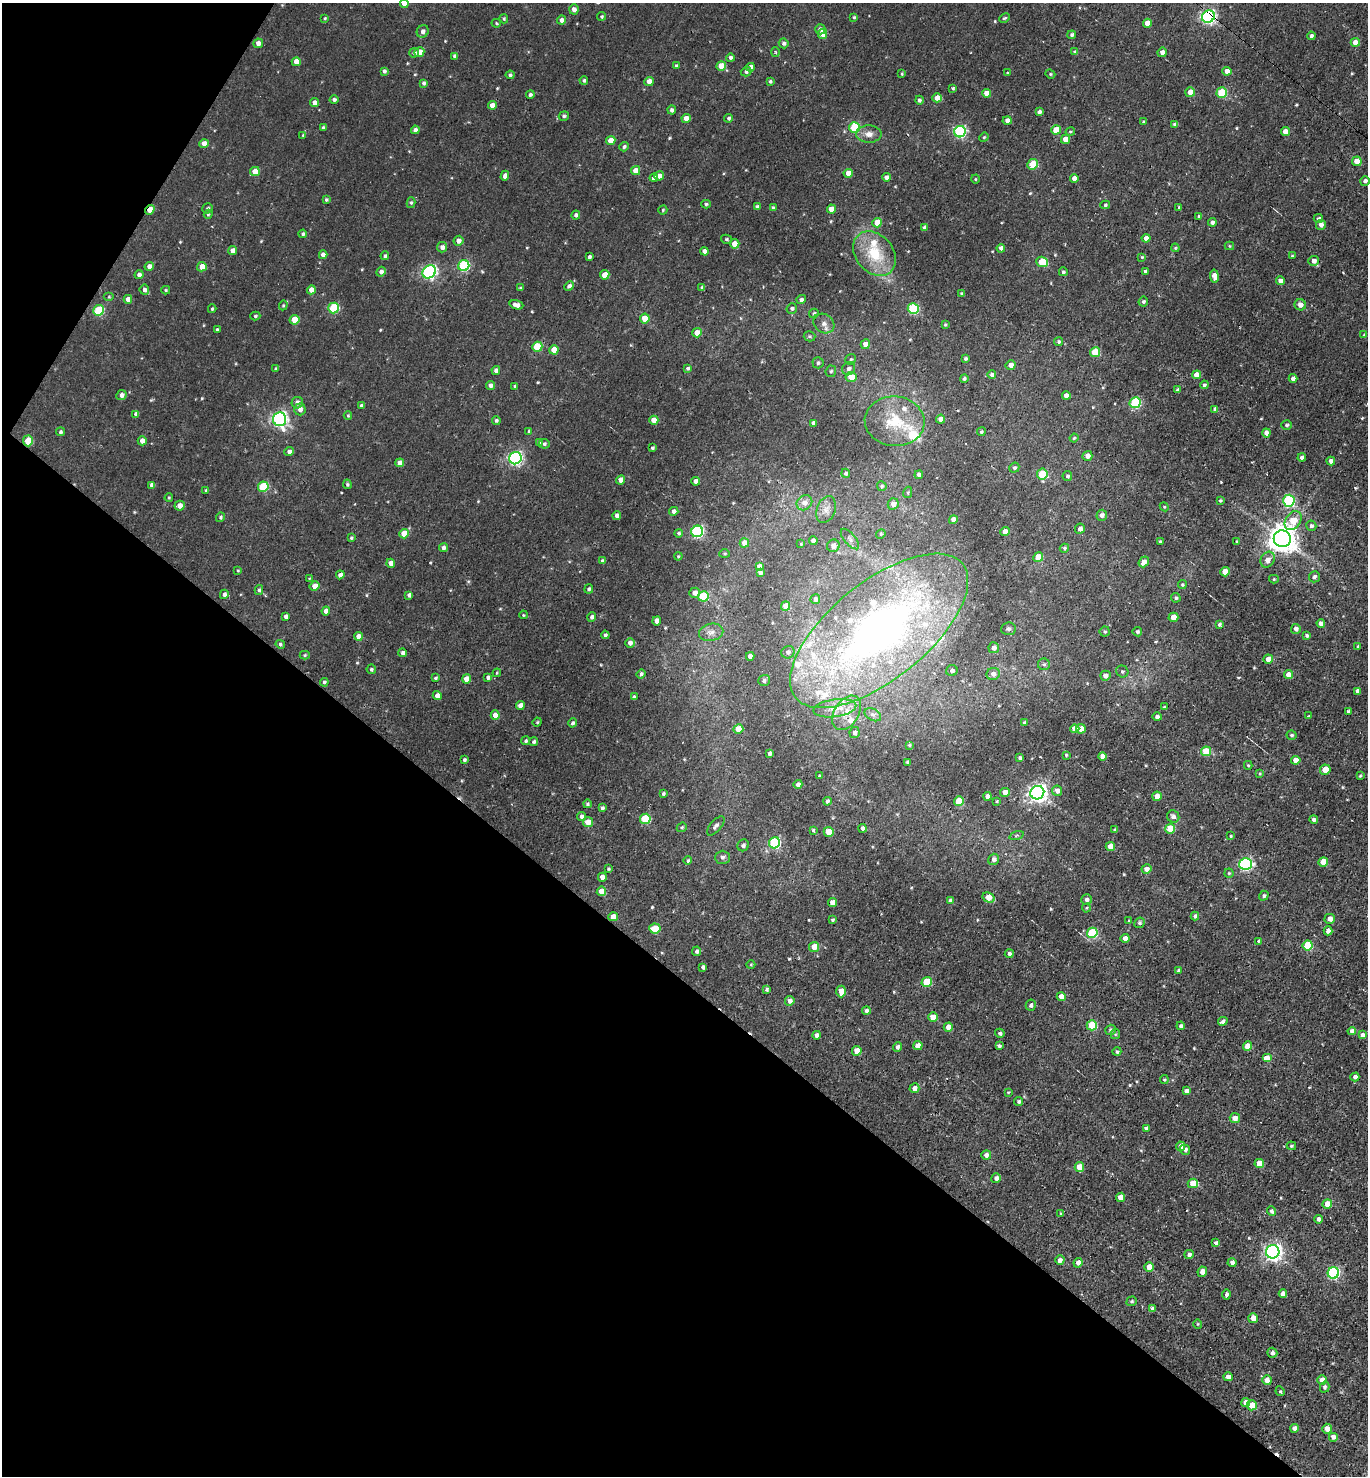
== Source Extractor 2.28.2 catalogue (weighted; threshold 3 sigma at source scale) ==
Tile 9 of 4 x 4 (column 1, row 3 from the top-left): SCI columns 383-1748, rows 1522-2995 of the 5989 x 5982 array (HDU 1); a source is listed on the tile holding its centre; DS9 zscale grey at full resolution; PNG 1370 x 1478 px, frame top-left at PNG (2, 3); each listed source drawn as its Kron ellipse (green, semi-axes under 4 px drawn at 4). Shown black and unused: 37% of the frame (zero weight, under 2 of 3 exposures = <1% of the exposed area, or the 3 px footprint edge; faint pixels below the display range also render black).
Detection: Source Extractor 2.28.2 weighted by HDU 2 'WHT'; one run over the whole footprint, this tile lists its part. Background 0.00556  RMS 0.0037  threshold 0.0165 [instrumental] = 3 sigma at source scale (4.5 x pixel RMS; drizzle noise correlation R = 1.50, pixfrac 1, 0.05/0.05 arcsec/px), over >= 5 px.
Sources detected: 573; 1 cosmic-ray / hot-pixel residue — neither listed nor drawn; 16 inside a brighter listed object's ellipse — not listed separately; of the other 556, all 500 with FLUX_AUTO >= 0.36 (the completeness limit of this list) listed and drawn (56 fainter detections not listed), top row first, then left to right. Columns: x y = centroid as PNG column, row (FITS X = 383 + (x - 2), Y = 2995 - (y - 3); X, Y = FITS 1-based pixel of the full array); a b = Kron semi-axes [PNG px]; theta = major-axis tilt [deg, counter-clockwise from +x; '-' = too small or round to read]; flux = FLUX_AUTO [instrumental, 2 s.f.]
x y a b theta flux
404 3 4 4 - 3.4
574 9 5 4 - 1.6
602 16 4 4 - 0.56
854 17 4 3 - 0.55
1208 17 6 6 - 98
325 18 4 3 - 0.4
1005 18 6 3 26 0.52
504 19 4 4 - 0.49
562 20 4 4 - 1.7
496 23 5 4 - 0.53
1147 23 4 4 - 3.7
820 29 5 5 - 1.3
423 31 6 6 - 1.8
823 34 5 4 - 6
1072 35 4 4 - 0.81
1311 36 4 4 - 0.97
1355 42 4 4 - 3.7
258 43 5 4 - 1.8
784 43 5 4 - 0.94
419 52 5 4 - 4.2
776 52 5 3 - 0.39
1075 52 4 4 - 0.89
1162 52 5 4 - 1.7
414 53 5 5 - 0.87
455 56 4 4 - 1.4
730 58 4 4 - 1.1
296 62 4 4 - 3.5
676 66 4 4 - 0.55
721 66 5 4 - 6.3
750 67 4 4 - 2.2
384 71 4 4 - 0.9
1227 71 4 4 - 2.2
746 72 5 4 - 0.84
1007 73 3 3 - 0.54
902 74 4 3 - 0.41
1050 74 5 4 - 0.45
510 75 4 4 - 0.74
584 80 4 4 - 0.67
770 81 3 3 - 0.66
649 82 5 4 - 2.9
423 83 4 4 - 0.76
953 88 3 3 - 0.54
1190 92 5 5 - 3.7
986 93 4 4 - 3
1222 93 5 5 - 19
530 95 4 3 - 0.79
937 98 5 4 - 3.1
334 99 4 4 - 0.93
919 100 4 4 - 0.94
314 103 4 4 - 1.9
492 105 4 4 - 3.1
672 110 4 4 - 1.1
1039 112 4 4 - 0.9
564 116 5 4 - 0.79
729 118 4 4 - 0.82
686 119 4 4 - 4
1007 121 4 4 - 1.8
1144 122 4 3 - 0.68
1175 124 4 3 - 1.2
323 127 4 3 - 0.63
854 127 5 5 - 21
415 130 4 4 - 1.3
1056 130 5 4 - 6.3
960 132 6 5 - 55
1070 132 5 3 - 0.43
1285 132 4 4 - 2.9
869 134 13 8 -2 2.6
303 135 4 3 - 0.38
984 137 5 4 - 0.4
1066 139 4 4 - 4
611 141 5 4 - 5.4
204 144 4 4 - 3.2
624 147 5 4 - 0.75
1357 161 5 4 - 4.1
1033 164 5 5 - 11
255 171 5 4 - 5
636 171 4 4 - 5.1
848 173 4 4 - 4.5
505 176 5 4 - 1.4
659 176 5 4 - 2.4
886 177 4 4 - 2
654 178 4 4 - 2
1074 178 4 4 - 2.2
975 179 4 4 - 0.37
1365 181 5 4 - 0.97
326 200 4 4 - 0.55
411 203 5 4 - 0.6
706 204 4 4 - 0.66
1105 205 5 4 - 0.56
757 207 4 3 - 0.91
1179 207 3 3 - 0.47
208 208 5 5 - 0.67
773 208 4 4 - 0.97
831 209 4 4 - 3.2
150 210 5 4 - 3.6
663 210 4 4 - 0.4
208 214 5 4 - 0.42
576 215 4 4 - 1.2
1199 216 3 3 - 0.57
1318 219 5 4 - 0.85
1212 222 4 4 - 1.1
877 223 5 4 - 6.8
1321 225 5 5 - 1.9
924 227 4 3 - 0.97
303 234 4 4 - 0.68
1146 238 4 4 - 2
726 239 5 4 - 0.6
459 241 5 5 - 2.2
735 244 5 4 - 5.7
1229 246 5 4 - 0.39
442 247 5 5 - 1.6
1001 248 4 4 - 1.5
1175 248 4 4 - 0.41
232 251 4 4 - 2.3
704 251 4 4 - 2.2
874 254 24 18 -49 15
323 255 4 4 - 2.1
385 256 4 4 - 0.79
1292 256 4 3 - 0.47
589 257 4 3 - 0.85
1142 257 4 4 - 0.44
1314 261 5 5 - 1.7
1042 262 6 5 - 12
149 266 5 4 - 1.7
464 266 5 5 - 31
202 267 5 4 - 4.4
381 272 5 4 - 1.3
429 272 7 6 - 75
1063 272 4 4 - 0.8
1145 272 3 3 - 0.68
139 275 4 4 - 1.3
605 275 5 4 - 4.8
1214 276 6 4 -81 2.8
1280 281 4 4 - 1.9
569 286 5 4 - 1.2
702 287 4 3 - 0.84
520 288 4 3 - 0.43
144 290 5 5 - 1.2
166 290 4 4 - 0.43
311 290 4 4 - 3
962 294 4 3 - 0.86
109 297 5 3 - 0.37
128 299 4 4 - 2.3
801 300 5 4 - 1.1
1143 301 5 4 - 0.78
283 305 5 4 - 0.46
516 305 7 4 -17 1.7
1300 305 6 5 - 2.4
334 308 5 5 - 21
792 308 5 5 - 0.83
212 309 4 3 - 0.48
913 309 5 5 - 27
99 310 5 5 - 19
814 313 5 4 - 0.56
255 316 5 4 - 0.52
645 319 5 5 - 5.8
294 320 5 4 - 7.2
824 324 11 9 -37 2.1
945 325 4 3 - 0.46
217 330 3 3 - 0.61
697 333 5 4 - 3.7
1364 335 4 3 - 0.51
809 336 6 5 - 0.58
1059 342 4 4 - 0.81
865 344 5 4 - 3.3
537 347 5 5 - 13
554 350 5 4 - 5.6
1095 352 5 5 - 9.4
965 358 3 3 - 0.66
851 359 6 5 - 0.64
818 363 6 5 - 0.85
1011 365 5 5 - 2.2
688 368 4 4 - 0.74
276 369 4 3 - 0.7
849 369 7 6 - 1.4
496 370 4 4 - 1.4
831 371 6 5 - 0.68
992 375 4 4 - 1.1
1197 375 4 4 - 3.9
851 377 5 5 - 5.4
1293 378 4 4 - 1.4
964 379 4 4 - 0.67
1204 385 4 4 - 0.71
490 386 5 4 - 1.5
515 386 4 3 - 0.48
1178 390 4 3 - 0.69
121 395 5 5 - 1.5
1066 396 4 4 - 2.4
297 403 6 5 - 1.7
1135 403 5 5 - 32
361 406 4 4 - 1.1
300 409 6 5 - 1.9
1215 409 4 3 - 1
136 414 4 4 - 1.1
348 416 4 4 - 0.43
280 419 7 6 - 100
941 419 4 4 - 3
496 420 4 4 - 0.74
654 420 4 4 - 3.3
895 421 30 25 -6 16
813 423 4 4 - 1.3
1287 425 5 4 - 0.65
529 431 4 4 - 0.57
60 432 4 4 - 0.67
981 432 4 4 - 0.65
1266 433 4 4 - 1.8
1074 438 4 4 - 0.47
28 441 5 5 - 9.2
142 441 4 4 - 2.4
539 442 4 3 - 0.49
544 444 5 5 - 0.8
652 448 4 3 - 0.69
289 452 4 4 - 1.4
1087 456 5 4 - 2.2
1302 457 4 4 - 1.2
515 458 6 6 - 74
1331 461 4 4 - 1.4
400 463 4 4 - 2.8
1014 468 5 4 - 0.83
846 473 4 4 - 0.84
1042 474 5 5 - 16
919 475 4 4 - 1.4
1067 476 5 5 - 0.81
621 480 5 4 - 2.4
695 481 4 4 - 1.6
347 484 5 4 - 0.53
152 485 4 4 - 1.2
882 486 5 5 - 0.64
263 487 5 5 - 17
206 491 4 4 - 0.7
908 492 6 4 78 0.48
169 498 4 3 - 0.42
1220 501 4 4 - 0.52
1289 501 6 5 - 33
804 503 8 7 - 2.2
893 504 6 5 - 2.2
179 506 5 5 - 2.6
1164 507 5 4 - 0.39
826 510 14 9 69 2.5
674 511 5 4 - 1.4
1102 515 5 5 - 1.6
617 516 4 4 - 1.7
221 517 5 4 - 0.66
953 520 4 4 - 2.5
1293 521 10 7 55 8.7
1311 526 5 5 - 1.1
1080 529 5 5 - 1.5
697 531 6 5 - 48
1005 532 5 4 - 3.2
679 533 4 4 - 0.58
404 534 5 4 - 5.2
881 534 5 4 - 0.56
351 538 4 3 - 0.54
850 539 12 5 -50 1.4
1282 539 8 8 - 480
813 541 4 4 - 1.2
1237 541 4 3 - 0.43
1160 542 3 3 - 0.69
744 543 5 4 - 3.5
801 544 4 4 - 0.4
833 546 6 6 - 2.1
443 548 4 4 - 1.1
1064 548 5 4 - 0.56
725 554 5 4 - 0.4
678 556 4 3 - 0.36
1038 557 5 4 - 8.4
1268 560 8 7 - 2.3
603 561 4 4 - 1
1144 562 6 5 - 2.7
391 563 4 4 - 2.3
759 566 4 4 - 1.4
238 570 4 3 - 0.36
760 572 4 3 - 0.95
1225 572 5 4 - 5.4
340 575 4 4 - 1.6
1314 577 5 5 - 1
309 578 4 3 - 0.45
1274 579 5 4 - 0.44
1182 585 4 4 - 0.53
315 586 5 4 - 2.9
589 589 5 4 - 0.78
259 590 5 4 - 0.7
695 593 5 5 - 2
224 594 4 4 - 1.2
409 595 4 4 - 1.1
703 596 5 5 - 17
1176 598 5 4 - 0.75
815 599 5 4 - 1.1
786 606 4 4 - 4.7
326 611 4 4 - 2.2
523 615 4 3 - 0.39
286 616 4 4 - 1.3
592 617 5 4 - 1.1
1173 617 5 4 - 3.7
657 621 4 4 - 2.5
1219 624 4 3 - 0.78
1321 624 4 4 - 2.2
1008 629 7 6 - 0.86
1296 629 5 4 - 1.4
879 631 107 48 39 200
711 632 12 8 12 2.2
1105 632 5 5 - 0.69
1137 632 5 5 - 0.74
605 635 4 3 - 0.65
1307 635 4 3 - 0.58
358 636 4 4 - 2.3
630 643 5 4 - 1.6
280 644 5 4 - 0.66
1358 646 4 3 - 0.5
994 648 5 5 - 1.6
788 652 6 6 - 1.2
403 653 4 4 - 1.3
305 655 5 4 - 0.46
750 656 4 4 - 2
1268 659 5 4 - 2.8
1044 664 6 6 - 0.77
371 669 5 5 - 0.62
952 671 6 5 - 1.5
1122 671 6 5 - 0.74
497 673 4 3 - 0.37
641 674 5 4 - 0.84
993 674 7 6 - 1.8
1288 675 4 4 - 3.5
1105 676 5 5 - 2.1
488 677 4 4 - 0.95
435 678 3 3 - 0.48
466 679 4 4 - 3.9
764 680 6 5 - 1
324 682 4 4 - 0.64
1357 691 4 4 - 1.2
437 696 4 4 - 2.1
634 697 3 3 - 0.75
520 705 4 4 - 2
1164 707 4 4 - 0.37
835 708 21 9 7 5.1
1348 711 3 3 - 0.59
847 713 19 12 58 6
495 715 4 4 - 3
873 715 9 5 -28 1.1
1309 716 4 2 - 0.4
1157 717 4 4 - 1.1
537 722 4 4 - 0.4
573 723 5 4 - 0.85
1025 723 4 3 - 0.86
738 729 5 4 - 5.5
1075 729 4 4 - 5.4
1081 729 5 4 - 4.3
855 733 5 5 - 1.4
1292 735 5 5 - 0.66
526 741 4 4 - 0.62
534 742 4 4 - 0.72
909 745 4 3 - 0.57
1206 751 5 5 - 10
769 753 4 3 - 1.1
1066 755 3 3 - 0.46
1103 756 4 4 - 3.1
1020 758 4 3 - 0.64
464 760 3 3 - 0.63
1296 760 4 4 - 2.9
907 762 3 3 - 0.54
1248 765 4 3 - 0.5
1325 770 5 5 - 5.2
1260 773 4 4 - 0.42
820 776 3 3 - 0.51
1360 776 3 3 - 0.45
798 784 4 4 - 1.3
1057 791 5 5 - 2.2
1005 792 5 4 - 3.2
1037 793 7 6 - 170
663 794 3 3 - 0.6
988 796 4 4 - 2.6
1157 796 5 4 - 3.9
827 801 4 4 - 0.77
959 801 5 4 - 9.1
997 801 3 3 - 0.38
587 804 4 4 - 0.59
602 808 4 4 - 0.84
582 816 4 4 - 1.3
1173 816 6 6 - 1.6
645 819 5 5 - 18
1314 819 4 4 - 1
588 822 5 5 - 4.1
716 826 11 5 49 1.3
682 827 5 4 - 0.55
863 828 4 4 - 0.99
1114 829 3 3 - 0.43
1170 829 5 5 - 10
813 830 3 3 - 0.46
829 832 5 5 - 7.3
1017 835 7 3 19 0.49
1231 836 4 3 - 0.48
775 843 5 5 - 35
743 845 6 5 - 1.1
1110 846 4 4 - 3.8
722 857 7 6 - 1.2
994 859 6 5 - 1.5
688 860 4 4 - 0.56
1323 862 5 4 - 7.1
1245 864 6 5 - 59
608 869 4 3 - 0.52
1146 869 5 4 - 1.9
1229 873 4 4 - 0.46
602 877 4 4 - 2.6
601 891 5 4 - 4.8
1264 896 5 4 - 0.77
989 897 6 4 -28 5
1087 899 5 5 - 1.2
950 900 4 4 - 1
832 903 4 4 - 3.4
1086 908 4 4 - 0.41
1195 916 4 4 - 1.1
613 917 5 4 - 3.6
1330 919 5 5 - 2.5
833 920 3 3 - 0.6
1129 920 4 4 - 0.36
1139 923 5 5 - 0.88
655 929 5 5 - 7.4
1328 931 4 4 - 1.6
1092 933 5 5 - 23
1125 938 4 4 - 2.9
1258 941 3 3 - 0.45
1308 945 5 5 - 14
814 947 5 5 - 4.1
697 951 5 4 - 1
1009 954 4 4 - 1.1
751 965 4 4 - 0.38
703 967 4 4 - 1
1179 971 4 3 - 1
927 982 5 5 - 11
767 989 4 4 - 0.72
841 991 6 4 89 3.6
1061 996 4 4 - 3.1
790 1001 5 4 - 1.7
1031 1005 6 5 - 0.9
866 1011 4 4 - 1.2
933 1017 5 4 - 5.4
1223 1021 5 4 - 1.3
1092 1025 5 5 - 16
1181 1026 4 4 - 1.1
948 1027 4 4 - 2.5
1111 1030 5 5 - 1
1352 1031 4 4 - 1.6
1000 1033 5 4 - 0.81
1115 1034 5 5 - 0.4
817 1035 4 4 - 1.9
1363 1035 4 4 - 1.2
918 1045 5 4 - 3.1
999 1046 4 3 - 0.82
1247 1046 5 4 - 5.7
897 1047 5 4 - 1.2
857 1051 5 4 - 5
1117 1052 4 4 - 0.7
1267 1058 5 4 - 5.7
1355 1077 4 4 - 1.5
1164 1080 4 4 - 0.59
914 1088 5 5 - 2.3
1186 1091 4 4 - 1.5
1008 1092 4 3 - 0.4
1019 1101 4 4 - 0.76
1235 1118 5 5 - 2.8
1146 1128 4 3 - 0.86
1180 1146 5 4 - 2.4
1291 1146 5 4 - 0.47
1185 1150 5 4 - 1.2
986 1155 5 5 - 1.4
1259 1163 5 4 - 4.6
1079 1167 5 5 - 5.4
996 1178 5 4 - 1.5
1193 1183 5 5 - 6.5
1120 1197 5 4 - 3.1
1327 1204 5 4 - 5.9
1272 1211 5 4 - 0.9
1061 1213 3 3 - 0.38
1318 1219 4 3 - 1.1
1216 1243 4 4 - 1.1
1273 1252 7 6 - 140
1189 1254 5 4 - 1.2
1060 1260 5 4 - 1.4
1232 1262 4 4 - 1.6
1078 1263 5 4 - 1.9
1149 1267 5 5 - 3.6
1202 1272 5 4 - 2.4
1333 1273 6 5 - 47
1226 1294 5 4 - 0.98
1283 1294 4 4 - 1.5
1132 1301 5 4 - 0.62
1152 1309 4 4 - 1.3
1253 1318 5 5 - 2.8
1198 1324 4 4 - 0.4
1272 1353 5 5 - 1.1
1228 1377 4 4 - 2.1
1267 1380 5 5 - 2.9
1322 1380 5 4 - 2.9
1325 1387 5 4 - 1
1280 1391 5 4 - 0.47
1246 1402 4 4 - 2.5
1252 1405 5 5 - 5.3
1294 1428 4 4 - 2
1327 1429 5 4 - 2.1
1333 1437 5 5 - 1.4
Overlapping masked pixels (flux is a lower limit): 3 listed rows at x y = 1208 17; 150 210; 28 441
Isophote crosses this tile's border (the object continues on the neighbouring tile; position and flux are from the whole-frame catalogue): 1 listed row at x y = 404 3